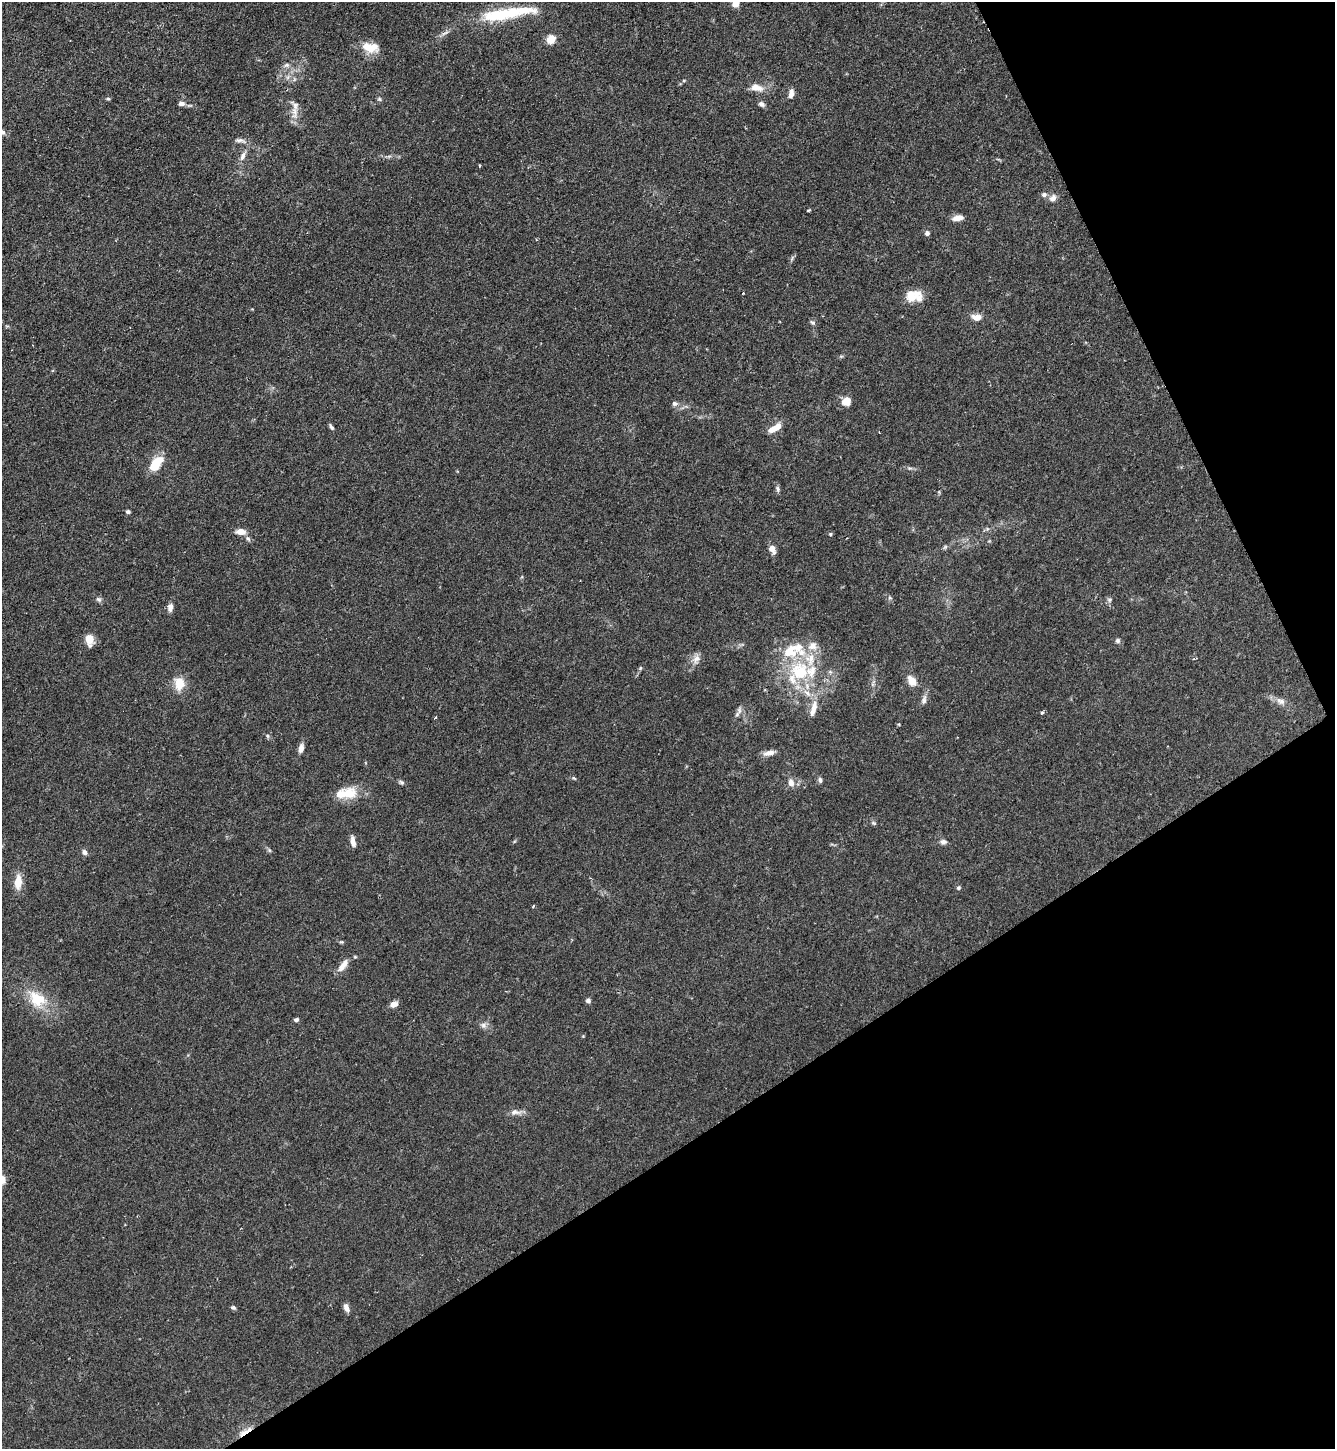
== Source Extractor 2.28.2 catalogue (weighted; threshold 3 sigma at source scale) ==
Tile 12 of 4 x 4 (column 4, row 3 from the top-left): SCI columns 4156-5488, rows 1448-2894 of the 5781 x 5789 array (HDU 1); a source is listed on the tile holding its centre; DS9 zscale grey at full resolution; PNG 1337 x 1451 px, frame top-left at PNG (2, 2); no overlay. Shown black and unused: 28% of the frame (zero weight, under 2 of 3 exposures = <1% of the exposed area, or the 3 px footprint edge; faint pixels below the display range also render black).
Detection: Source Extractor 2.28.2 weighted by HDU 2 'WHT'; one run over the whole footprint, this tile lists its part. Background 0.06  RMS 0.0054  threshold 0.0242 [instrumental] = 3 sigma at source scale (4.5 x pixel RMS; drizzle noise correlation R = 1.50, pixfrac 1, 0.05/0.05 arcsec/px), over >= 5 px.
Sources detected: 92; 1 cosmic-ray / hot-pixel residue — not listed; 6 inside a brighter listed object's ellipse — not listed separately; the other 85 listed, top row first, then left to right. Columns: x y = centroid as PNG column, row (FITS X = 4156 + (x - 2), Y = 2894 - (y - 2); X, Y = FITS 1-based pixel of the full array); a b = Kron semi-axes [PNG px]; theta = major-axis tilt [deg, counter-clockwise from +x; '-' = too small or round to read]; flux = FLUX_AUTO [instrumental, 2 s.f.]
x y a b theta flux
736 4 6 6 - 4.1
499 15 79 13 8 29
551 39 5 5 - 23
370 48 22 12 -10 8.9
286 65 8 5 30 1.6
288 77 7 4 71 1.2
756 88 18 9 -13 5.5
791 94 11 6 79 3
108 99 5 5 - 0.72
379 99 5 5 - 0.86
181 103 8 6 -6 2.2
762 104 8 6 -30 1.6
295 111 23 7 -86 4.9
3 132 7 6 - 1.6
240 140 17 6 -7 2.3
243 156 14 6 64 3
479 166 3 2 - 0.72
1044 194 7 6 - 1.7
1053 198 10 8 37 2.6
808 210 3 2 - 0.84
958 218 12 6 8 4
927 233 6 6 - 1.4
743 293 2 2 - 0.33
910 296 21 12 -40 7
977 317 11 7 -4 4.5
813 322 8 5 -30 1
846 401 10 9 - 5.7
675 404 8 6 -9 1.6
331 427 7 4 -57 1.2
775 428 16 6 30 6.6
156 464 15 8 54 16
778 489 9 5 -76 1.3
128 512 6 5 - 1.1
987 529 6 4 44 0.92
241 532 9 6 -1 5.3
831 534 5 4 - 0.73
248 539 8 5 -61 1.3
945 547 7 4 45 0.89
772 549 9 6 -66 4.4
890 598 6 5 - 0.95
99 599 9 6 -38 1.4
1109 600 7 6 - 1.2
170 607 10 6 82 2.6
89 640 13 9 -80 5.8
1118 641 6 6 - 1.1
813 646 14 13 - 6.1
696 659 14 10 72 3.7
640 668 5 5 - 0.73
800 671 29 28 - 37
912 681 10 7 -54 7.1
179 683 16 12 -82 9
924 699 14 6 78 2.3
1280 701 13 9 -23 3.3
813 708 25 8 75 6.2
739 711 13 6 -88 2.3
1042 713 4 3 - 1.5
435 718 3 3 - 0.65
899 724 5 3 - 0.48
268 736 6 4 -71 0.75
301 748 10 6 76 3
769 753 17 7 14 3.3
574 778 7 3 -36 0.66
820 780 8 5 -79 1.3
401 782 7 5 -20 1.2
791 783 12 8 -75 3.4
349 793 20 17 18 10
874 823 8 5 -26 0.94
353 842 12 5 -81 3.1
943 842 9 6 -1 2
269 850 6 4 -46 0.85
85 852 7 6 - 1.8
18 882 16 8 86 7.9
958 888 6 5 - 0.86
533 906 4 2 - 0.68
341 942 6 4 0 0.65
343 965 18 7 54 5.1
37 999 28 19 -40 18
588 1001 6 5 - 1.4
394 1004 8 6 19 3.6
296 1020 6 4 21 1.1
483 1025 8 8 - 2.1
515 1112 16 7 -1 3.2
233 1308 6 5 - 1.1
346 1308 9 6 -70 2.9
245 1432 22 5 32 5.3
Overlapping masked pixels (flux is a lower limit): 1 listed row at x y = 245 1432
Isophote crosses this tile's border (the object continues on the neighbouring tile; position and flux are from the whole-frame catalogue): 2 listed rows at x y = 736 4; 3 132